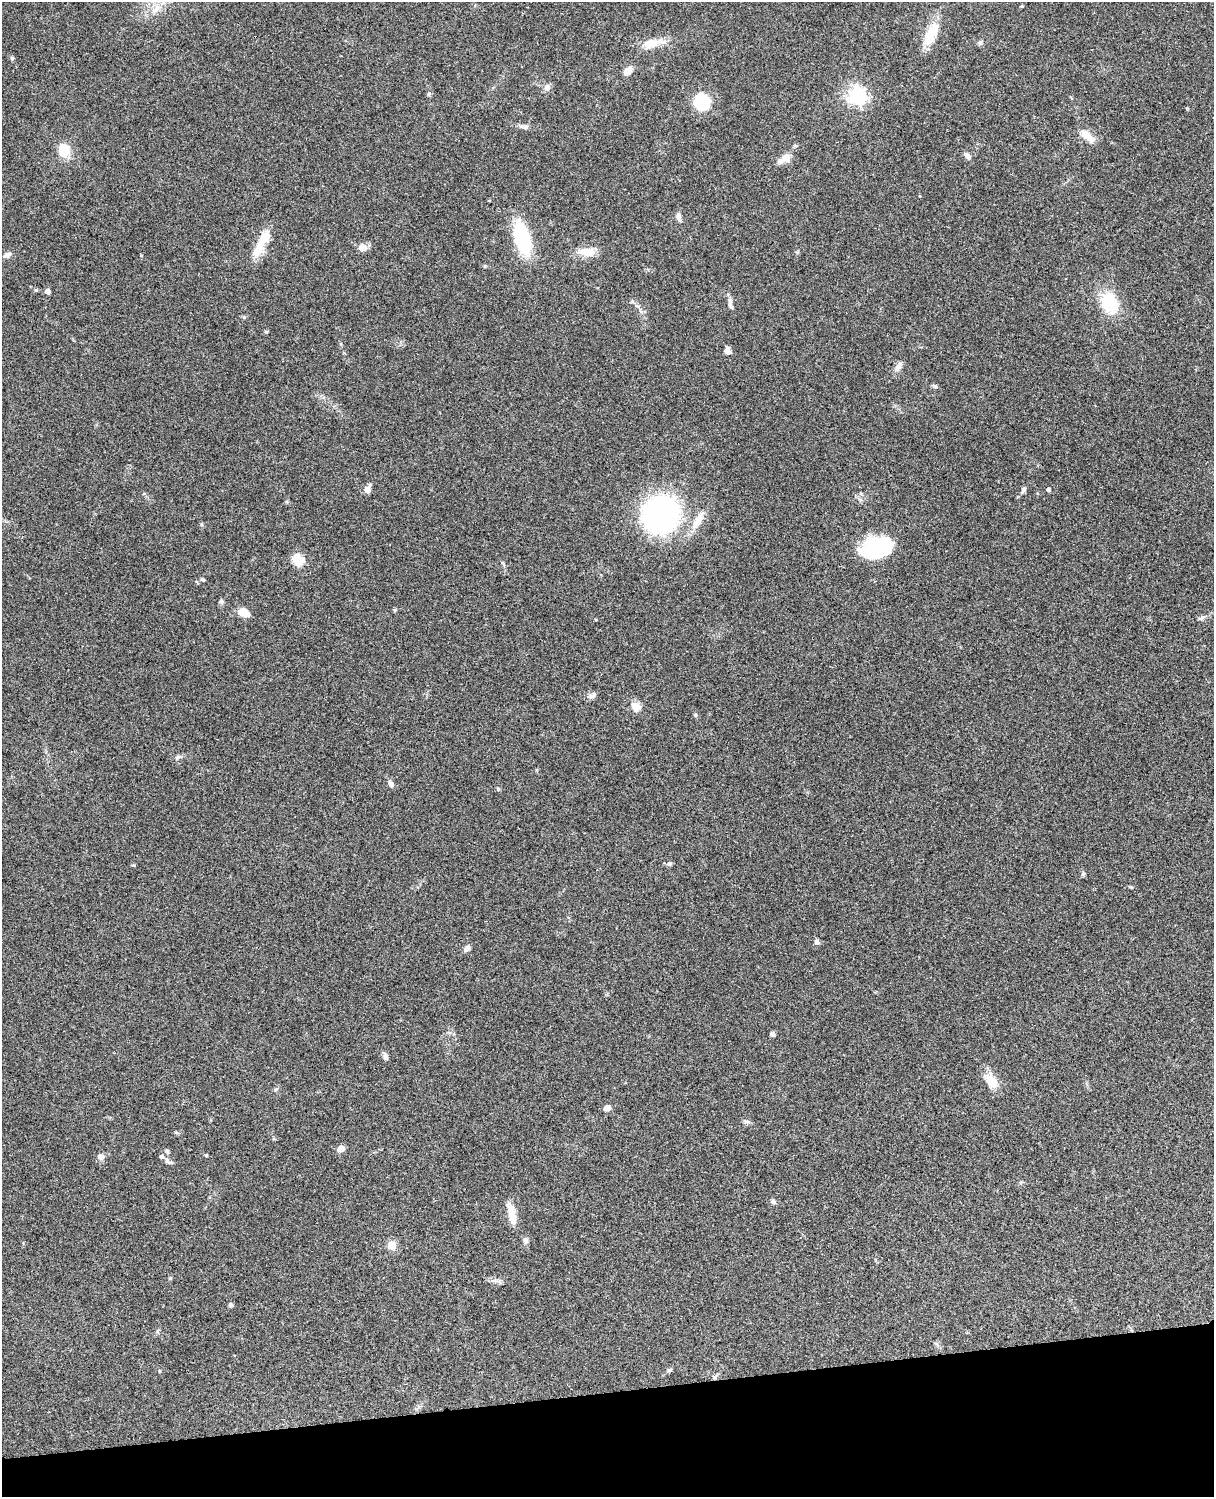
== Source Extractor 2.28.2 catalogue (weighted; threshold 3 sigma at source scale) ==
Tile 10 of 4 x 3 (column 2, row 3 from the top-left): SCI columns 1333-2544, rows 278-1772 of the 5086 x 4926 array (HDU 1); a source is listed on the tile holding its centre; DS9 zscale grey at full resolution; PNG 1216 x 1499 px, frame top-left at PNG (2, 2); no overlay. Shown black and unused: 7% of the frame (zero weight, under 3 of 4 exposures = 6% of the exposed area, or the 3 px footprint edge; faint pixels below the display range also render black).
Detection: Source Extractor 2.28.2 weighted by HDU 2 'WHT'; one run over the whole footprint, this tile lists its part. Background 0.0961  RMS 0.0063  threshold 0.0282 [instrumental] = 3 sigma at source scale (4.5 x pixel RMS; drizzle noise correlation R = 1.50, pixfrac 1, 0.05/0.05 arcsec/px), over >= 5 px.
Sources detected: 77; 4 inside a brighter listed object's ellipse — not listed separately; the other 73 listed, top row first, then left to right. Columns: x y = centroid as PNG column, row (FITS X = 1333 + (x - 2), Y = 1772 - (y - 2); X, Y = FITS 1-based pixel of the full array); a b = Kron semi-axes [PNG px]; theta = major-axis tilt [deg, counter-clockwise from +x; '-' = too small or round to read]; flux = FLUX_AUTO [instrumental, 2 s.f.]
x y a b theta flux
1022 6 4 3 - 0.67
157 8 13 9 54 5.6
931 33 34 13 64 15
980 42 8 4 -8 1.2
650 44 21 11 16 10
12 58 5 5 - 0.89
628 71 11 7 43 4.6
547 88 9 7 -86 2.3
429 94 5 5 - 0.89
858 95 7 7 - 210
701 102 17 17 - 23
524 127 14 6 -11 2.6
1086 134 16 9 -36 7.2
64 150 17 13 -81 11
967 156 10 6 -48 2.7
785 158 21 9 29 6
678 217 10 6 -74 2.8
265 238 19 14 48 9
522 238 26 11 -74 58
362 247 8 7 - 5.6
587 252 24 11 1 8.9
7 255 12 6 27 2.3
48 291 4 4 - 3.7
1109 303 18 14 -65 29
730 304 17 6 -78 2.7
244 317 5 5 - 0.75
266 332 6 4 -1 0.64
728 351 8 6 -86 3.2
898 367 13 7 53 3.3
935 386 7 5 1 1.2
367 490 9 8 - 3.1
1023 490 9 5 58 1.6
1048 490 5 4 - 1.3
661 514 34 32 47 150
698 520 27 9 60 8.9
877 548 29 19 16 49
298 560 5 5 - 43
203 580 6 4 -21 1
221 602 7 6 - 1.4
244 613 13 7 -25 7.8
1201 618 8 5 28 1.6
596 620 4 3 - 0.48
592 695 12 6 27 2.2
636 706 14 11 -26 5.3
696 715 6 4 -89 0.8
177 757 10 4 34 1.3
391 784 10 6 -58 2.1
498 789 5 5 - 0.83
669 864 9 4 11 1.1
133 865 5 4 - 0.71
1083 874 7 5 68 1
817 942 7 6 - 1.6
466 949 8 6 45 2.6
773 1034 8 5 -66 1.3
385 1056 11 5 -74 2
991 1081 24 12 -50 9.3
276 1089 7 4 43 0.95
607 1108 8 7 - 2.9
747 1122 10 4 -5 1.4
341 1149 7 6 - 4.2
167 1152 8 5 -71 1.5
206 1155 4 4 - 0.61
101 1157 7 7 - 3
168 1161 15 5 -28 1.8
773 1202 7 6 - 1.4
512 1216 23 10 -83 8.9
526 1240 8 6 -87 2.3
392 1245 11 10 - 5.2
170 1278 5 4 - 0.6
230 1305 5 4 - 1.9
669 1370 6 6 - 1
160 1371 5 3 - 0.51
715 1377 7 6 - 1.5
Isophote crosses this tile's border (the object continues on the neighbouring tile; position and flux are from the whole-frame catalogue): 1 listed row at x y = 157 8
Unlisted compact peaks at least as high as the median listed source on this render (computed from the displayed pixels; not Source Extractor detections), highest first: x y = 395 610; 201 524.